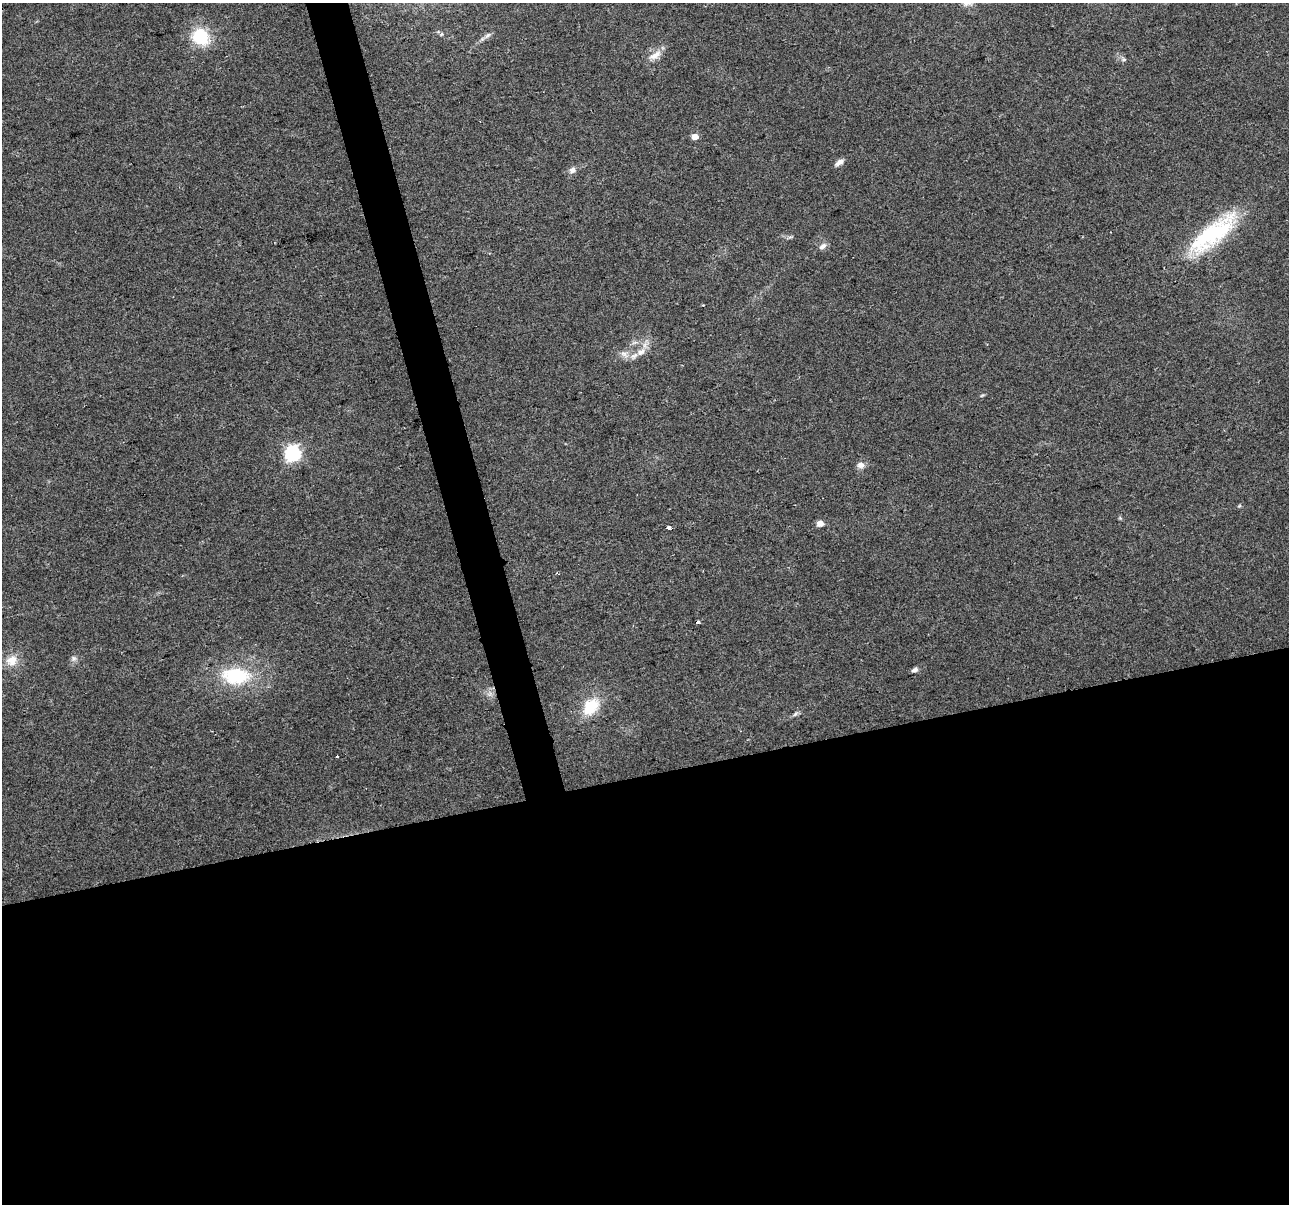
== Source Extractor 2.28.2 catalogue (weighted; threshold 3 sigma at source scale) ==
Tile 15 of 4 x 4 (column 3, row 4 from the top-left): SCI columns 2576-3862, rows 96-1297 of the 5150 x 4949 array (HDU 1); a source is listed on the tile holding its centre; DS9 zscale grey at full resolution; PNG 1291 x 1206 px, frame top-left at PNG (2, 3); no overlay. Shown black and unused: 38% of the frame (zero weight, under 2 of 3 exposures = <1% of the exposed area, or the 3 px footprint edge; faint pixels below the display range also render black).
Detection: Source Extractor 2.28.2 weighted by HDU 2 'WHT'; one run over the whole footprint, this tile lists its part. Background 0.0568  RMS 0.0076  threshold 0.0341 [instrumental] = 3 sigma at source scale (4.5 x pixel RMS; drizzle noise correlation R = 1.50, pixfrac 1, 0.0396/0.0396 arcsec/px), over >= 5 px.
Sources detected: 26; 1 cosmic-ray / hot-pixel residue — not listed; the other 25 listed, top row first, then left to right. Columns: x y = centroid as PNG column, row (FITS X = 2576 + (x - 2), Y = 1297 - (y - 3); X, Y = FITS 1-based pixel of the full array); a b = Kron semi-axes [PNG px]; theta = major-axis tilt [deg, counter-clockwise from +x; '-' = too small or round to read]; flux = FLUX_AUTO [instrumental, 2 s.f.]
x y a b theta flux
441 34 6 4 60 0.92
487 35 11 5 48 2.7
200 37 16 13 -33 37
655 55 20 9 31 7.6
1124 59 7 5 -3 1.8
695 137 6 5 - 6.2
839 162 12 6 33 3.6
573 170 9 8 - 3.4
1213 234 66 20 39 77
822 246 11 7 35 3.4
641 352 15 8 31 7.1
624 354 13 8 -31 5.1
982 395 6 3 19 0.9
292 453 7 6 - 180
861 465 8 7 - 4.4
1239 506 6 4 19 0.91
820 523 5 4 - 8.4
698 622 3 3 - 14
73 658 8 7 - 2.4
12 661 16 15 - 10
914 670 7 5 26 2.5
235 676 26 15 -3 51
591 707 25 17 50 24
795 714 9 4 45 1.8
337 756 3 3 - 2.5